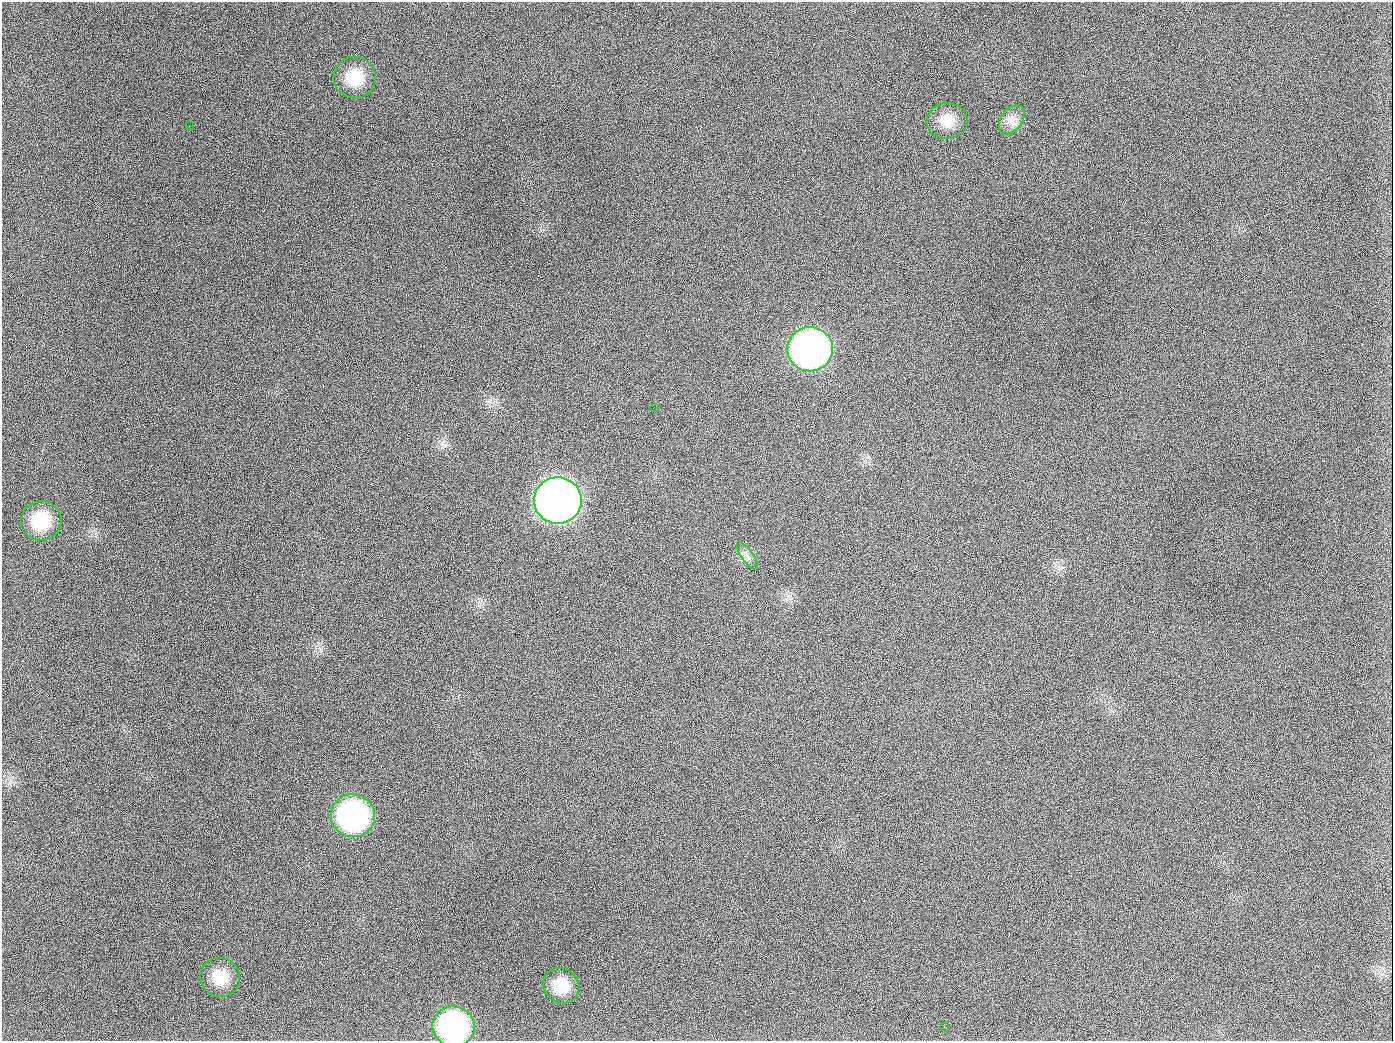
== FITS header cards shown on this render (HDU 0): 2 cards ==
NAXIS1  =                 1391
NAXIS2  =                 1039

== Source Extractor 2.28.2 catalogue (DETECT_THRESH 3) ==
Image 1391 x 1039 px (HDU 0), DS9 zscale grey, 1 PNG px = 1 image px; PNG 1395 x 1043 px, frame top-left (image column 1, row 1039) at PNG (2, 2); each listed source drawn as its Kron ellipse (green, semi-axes under 4 px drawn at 4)
Background 1410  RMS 67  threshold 200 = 3 sigma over >= 5 px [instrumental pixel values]
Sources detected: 14; all 14 listed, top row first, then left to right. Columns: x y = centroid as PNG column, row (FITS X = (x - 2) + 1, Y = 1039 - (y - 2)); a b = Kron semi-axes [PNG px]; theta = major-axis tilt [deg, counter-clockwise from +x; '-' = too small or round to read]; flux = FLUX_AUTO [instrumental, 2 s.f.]
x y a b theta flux
355 77 21 21 - 1.5e+05
1012 120 16 10 54 4.5e+04
947 121 21 18 3 8.3e+04
189 126 2 2 - 7.0e+03
810 349 23 22 - 2.5e+06
654 407 2 2 - 3.9e+03
558 500 24 23 - 5.6e+06
41 521 20 19 - 1.9e+05
747 556 16 6 -55 2.5e+04
353 816 22 21 - 1.1e+06
220 977 20 19 - 1.2e+05
561 986 19 17 -39 1.1e+05
454 1026 21 20 - 9.8e+05
944 1026 3 2 - 6.2e+03
At the frame edge (FLAGS 8, measured only in part): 1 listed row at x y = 454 1026